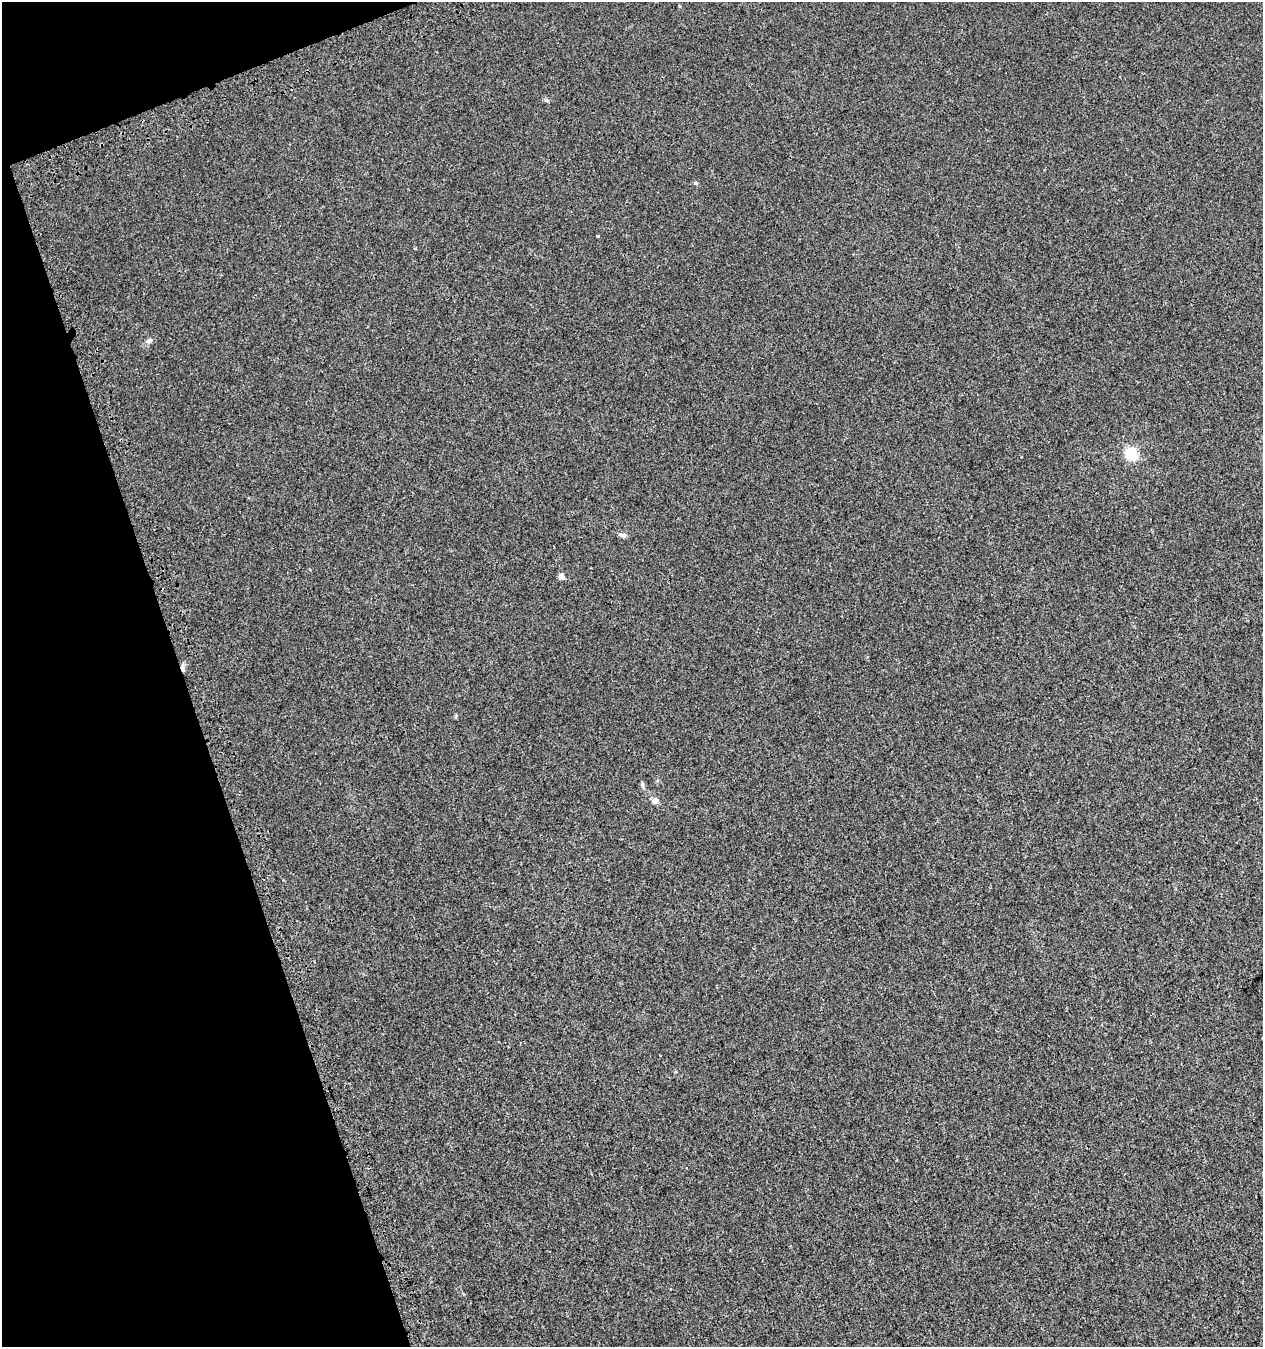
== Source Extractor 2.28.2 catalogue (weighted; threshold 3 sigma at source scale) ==
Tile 5 of 4 x 4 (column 1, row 2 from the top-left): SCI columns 187-1447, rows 2820-4164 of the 5469 x 5636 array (HDU 1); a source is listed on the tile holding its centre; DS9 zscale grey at full resolution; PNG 1265 x 1349 px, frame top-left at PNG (2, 2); no overlay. Shown black and unused: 17% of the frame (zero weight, under 3 of 4 exposures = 9% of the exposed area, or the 3 px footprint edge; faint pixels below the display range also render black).
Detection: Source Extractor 2.28.2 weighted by HDU 2 'WHT'; one run over the whole footprint, this tile lists its part. Background 2.45e-04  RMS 0.0027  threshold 0.012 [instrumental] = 3 sigma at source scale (4.5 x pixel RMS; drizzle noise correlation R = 1.50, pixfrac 1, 0.0396/0.0396 arcsec/px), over >= 5 px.
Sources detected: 9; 1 cosmic-ray / hot-pixel residue — not listed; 1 inside a brighter listed object's ellipse — not listed separately; the other 7 listed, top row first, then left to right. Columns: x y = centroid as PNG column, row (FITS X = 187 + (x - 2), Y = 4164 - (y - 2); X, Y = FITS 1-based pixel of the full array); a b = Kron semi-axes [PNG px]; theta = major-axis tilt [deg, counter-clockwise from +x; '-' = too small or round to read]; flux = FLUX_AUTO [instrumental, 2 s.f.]
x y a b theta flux
695 183 5 4 - 0.34
149 341 7 5 21 0.62
1131 454 6 5 - 30
624 535 6 5 - 0.49
561 576 5 4 - 2
642 784 6 5 - 0.45
655 801 8 8 - 1